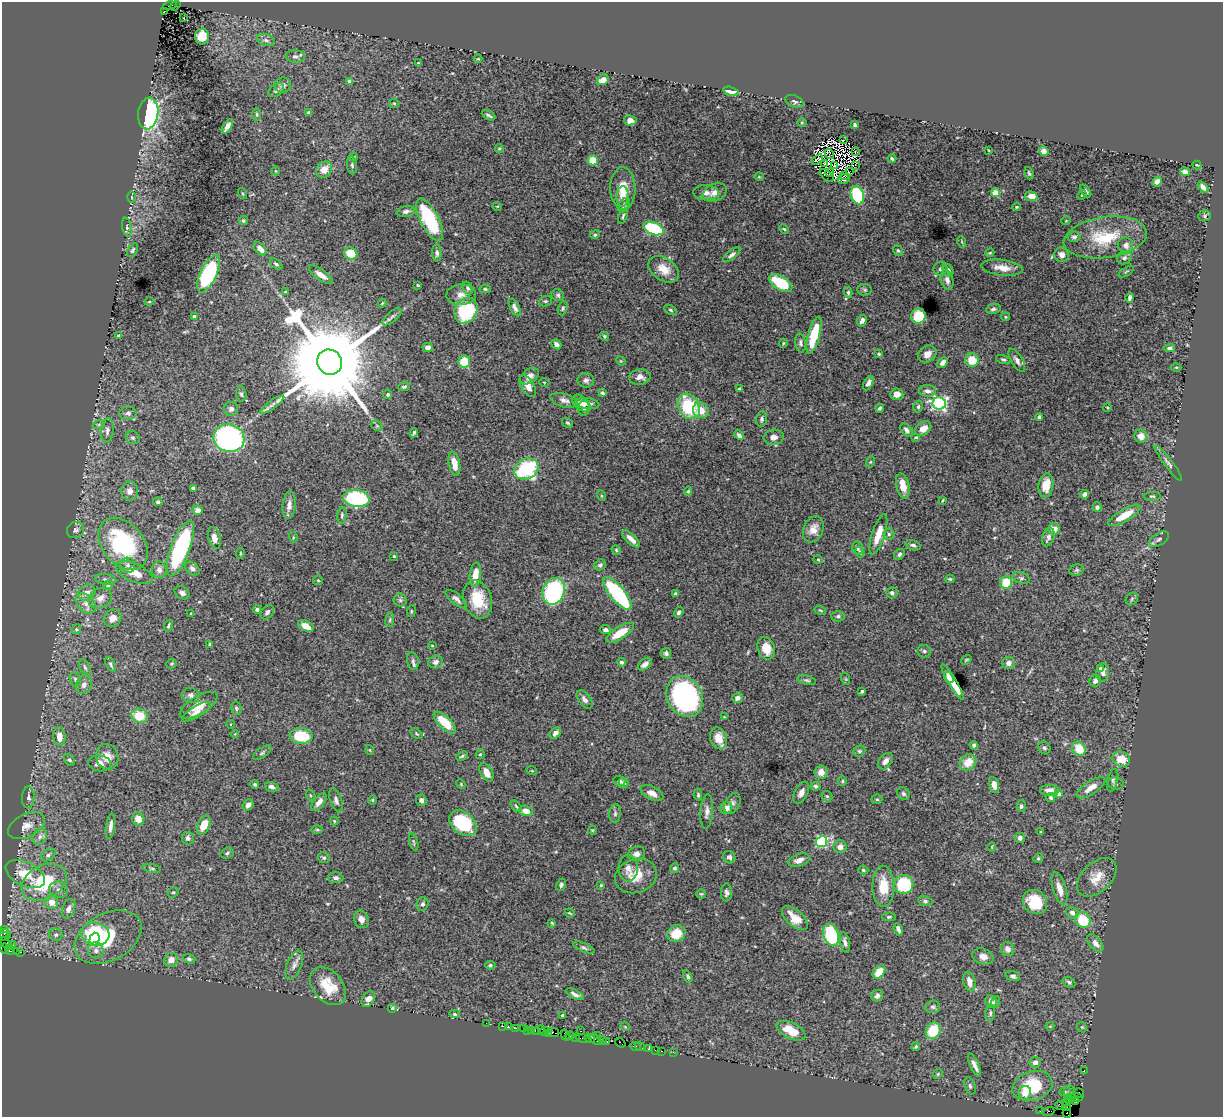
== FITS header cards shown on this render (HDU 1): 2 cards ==
NAXIS1  =                 1221
NAXIS2  =                 1115

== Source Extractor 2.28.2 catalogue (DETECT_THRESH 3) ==
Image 1221 x 1115 px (HDU 1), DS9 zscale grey, 1 PNG px = 1 image px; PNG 1225 x 1119 px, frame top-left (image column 1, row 1115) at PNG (2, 2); each listed source drawn as its Kron ellipse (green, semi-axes under 4 px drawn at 4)
Background 3.16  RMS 0.038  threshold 0.115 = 3 sigma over >= 5 px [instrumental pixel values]
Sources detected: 508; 9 with non-positive FLUX_AUTO (blend fragments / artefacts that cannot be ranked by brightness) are neither listed nor drawn; the other 499 listed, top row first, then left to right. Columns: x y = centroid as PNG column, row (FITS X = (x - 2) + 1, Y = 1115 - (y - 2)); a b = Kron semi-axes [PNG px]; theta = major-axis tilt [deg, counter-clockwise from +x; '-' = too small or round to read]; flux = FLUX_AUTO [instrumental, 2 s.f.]
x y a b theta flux
170 6 7 3 15 590
175 6 5 2 - 78
164 11 2 2 - 230
184 18 3 2 - 8.6
202 37 8 7 - 50
266 40 9 5 -16 9.5
295 57 10 6 -5 9
478 59 4 3 - 2.1
418 63 3 2 - 1.7
603 80 6 5 - 24
350 81 4 3 - 15
283 85 8 7 - 13
276 90 9 5 34 7.8
731 91 8 4 -15 25
794 101 9 5 -25 6
394 103 5 4 - 3.3
148 113 16 10 82 470
309 113 4 4 - 7.1
257 114 6 3 -90 3.4
489 115 7 3 -29 5.9
630 120 6 5 - 12
802 123 4 3 - 2.1
855 125 4 3 - 4.9
227 126 8 4 59 15
843 140 3 2 - 4.6
499 149 4 4 - 3
988 150 3 2 - 1.8
1044 151 5 4 - 18
855 152 3 2 - 6.5
829 154 5 2 - 1.5
354 157 4 4 - 3.2
892 159 4 3 - 4.4
593 160 5 5 - 54
817 160 6 2 34 0.4
824 164 3 2 - 2.6
352 165 9 5 -84 6.5
834 165 3 2 - 4.8
855 165 4 2 - 2
1197 165 4 2 - 3.3
324 170 9 7 48 28
276 171 4 3 - 1.9
849 172 2 2 - 4.1
1185 172 5 4 - 13
830 173 4 2 - 4.6
1029 173 6 3 -71 3.8
827 175 8 4 -41 3.2
845 176 3 2 - 2.3
759 177 4 4 - 2.9
844 179 6 5 - 4.1
1157 182 5 4 - 11
1203 187 6 4 -49 14
623 188 21 12 -88 48
1086 191 7 3 -52 6.2
715 192 12 8 23 19
243 193 6 3 -71 2.5
706 193 12 7 -3 13
995 193 4 4 - 58
857 195 9 6 -71 270
1082 195 5 4 - 2.6
623 196 10 6 88 14
1031 196 6 5 - 28
132 197 6 4 -89 2.7
624 205 8 5 58 5.7
497 206 5 3 - 2.1
1016 207 4 4 - 2.6
406 211 9 5 11 9.2
623 216 8 4 71 4.4
1205 216 6 5 - 4.9
430 220 23 9 -63 200
243 221 4 4 - 4
1066 221 5 3 - 2
127 227 9 4 -79 5.7
653 228 10 6 -21 180
784 229 5 3 - 2.8
595 235 5 4 - 3.4
1074 237 6 5 - 7.1
1105 237 42 20 8 130
962 242 6 3 -72 3
1126 245 8 7 - 17
260 249 8 5 -47 20
133 250 8 4 59 4.4
898 251 5 4 - 4.5
351 253 7 6 - 62
437 253 8 5 -87 7.2
990 253 5 3 - 2.5
732 254 10 4 38 8.1
1062 255 7 7 - 14
1124 258 7 6 - 8.6
276 264 7 4 -39 5.8
1002 268 21 8 -7 29
664 269 17 11 -34 36
940 269 7 6 - 5.9
948 270 6 5 - 7.4
1126 272 8 3 32 2.9
208 274 20 8 65 270
321 275 14 5 -36 20
947 280 10 6 -75 12
781 283 13 7 -31 100
418 285 3 2 - 2.4
468 288 6 5 - 5.9
485 289 5 4 - 3.7
865 290 7 6 - 4.5
285 292 4 3 - 2.5
848 292 5 4 - 4.3
461 295 15 10 4 22
558 295 6 5 - 5.1
1130 297 5 3 - 7.7
149 301 5 3 - 2.6
545 301 6 5 - 4.1
382 303 4 3 - 2.7
515 308 9 4 -64 9.4
563 308 7 4 69 4.6
993 309 7 5 11 6.4
466 310 13 11 60 240
671 310 7 4 -29 4.6
194 316 4 4 - 7.7
918 316 7 7 - 96
392 317 11 5 40 7.9
1005 317 5 4 - 2.9
862 321 6 4 64 12
814 335 19 5 74 97
119 336 3 3 - 12
604 336 5 4 - 4.1
783 343 5 4 - 2.8
800 343 9 5 -83 7.2
556 344 5 4 - 11
428 347 5 4 - 11
1169 348 6 4 7 6.3
879 354 4 3 - 3.2
927 354 10 8 38 19
1003 359 7 4 -16 4.4
972 360 7 6 - 48
1017 360 13 5 -59 13
621 361 5 4 - 2.5
330 362 13 12 - 75000
464 362 6 6 - 70
943 362 6 4 46 10
1176 367 5 3 - 2.7
529 376 10 7 38 15
640 377 10 7 7 16
586 380 8 7 - 9.6
544 382 5 3 - 2
868 383 8 4 64 9.9
528 386 12 6 -58 20
404 387 6 4 18 5.3
740 389 4 3 - 4.8
928 391 8 5 -2 12
602 393 4 4 - 4.7
241 394 8 5 -87 5.1
388 394 5 4 - 4.4
897 394 6 6 - 17
564 400 14 6 -15 13
581 403 10 6 -40 13
587 403 12 5 -6 16
939 403 7 6 - 580
272 405 14 4 35 12
689 406 13 10 -60 150
918 407 6 4 76 4.8
1107 407 4 3 - 2
584 408 7 6 - 7
880 408 4 3 - 4.9
231 409 7 7 - 9.1
701 410 8 7 - 33
128 413 8 6 6 8.1
1039 417 4 3 - 5.6
762 419 8 5 85 6.4
568 423 6 4 -31 4.1
99 424 6 4 20 4
377 426 6 4 -43 4.1
923 428 9 6 36 21
107 430 12 6 83 11
906 430 8 5 -50 9.8
414 433 5 3 - 4.9
739 435 5 4 - 9
1141 436 6 6 - 22
774 437 10 7 9 14
916 437 4 3 - 3.1
133 438 7 6 - 6.1
229 438 15 14 - 540
870 462 5 3 - 2.6
1168 463 22 4 -53 9.9
454 464 12 5 -79 36
526 469 12 10 29 250
1046 485 12 7 81 34
903 486 13 6 -77 30
193 488 4 3 - 4.9
130 491 9 8 - 17
688 491 5 4 - 4.3
1085 494 4 4 - 8.5
602 496 5 3 - 2.4
1152 496 8 4 3 4.5
356 498 13 8 -6 300
942 500 3 2 - 2.3
158 502 5 4 - 5.9
289 505 14 6 83 16
1097 507 5 4 - 5.9
198 510 5 4 - 13
342 515 8 4 84 5.4
1124 515 18 6 31 55
813 529 13 10 68 25
1054 529 6 5 - 23
75 530 9 8 - 8.9
878 534 21 6 72 38
889 534 5 5 - 5
293 537 5 3 - 2.7
1048 537 9 6 70 9.6
214 538 11 6 -76 21
631 539 11 4 -42 18
1159 539 11 6 31 8
123 544 29 20 -50 300
913 545 8 5 -17 7
857 548 6 5 - 6.3
180 549 29 9 69 390
616 550 5 4 - 3.7
860 552 6 4 -60 5.2
240 553 5 3 - 2.8
899 554 6 5 - 6.6
394 556 3 3 - 2.9
818 559 5 3 - 2.6
127 565 8 8 - 12
600 565 6 5 - 6.1
192 569 8 5 -43 9.7
159 570 8 7 - 13
1077 570 7 5 13 5.4
134 573 19 9 -24 44
475 575 12 5 83 33
1021 578 9 5 -20 6.8
106 579 10 5 -9 7.5
950 579 5 4 - 3.5
318 580 5 4 - 2.8
1006 582 6 6 - 67
108 585 4 4 - 3.7
554 591 14 10 69 340
87 593 9 7 37 19
182 593 8 6 -35 10
617 593 20 7 -50 280
892 593 5 5 - 6.2
675 594 4 3 - 3.6
100 598 12 9 29 21
456 599 13 5 -39 11
478 599 19 14 -73 77
1132 599 7 5 49 5.3
400 600 6 6 - 6.3
86 603 11 8 -45 19
257 610 4 4 - 6.7
820 610 6 4 -20 3.3
411 611 6 3 82 2.7
267 612 8 5 50 6.5
679 612 6 4 55 6.1
191 614 3 3 - 2.2
838 616 7 5 0 5.6
112 618 9 8 - 19
390 620 7 3 82 4
168 626 6 3 70 3.8
306 626 8 5 -26 26
76 629 5 4 - 3.9
605 630 5 4 - 7.8
620 633 16 6 32 51
210 644 3 3 - 4.1
432 645 4 3 - 1.8
766 648 12 8 -73 35
924 651 7 6 - 5.9
666 653 5 5 - 5.3
966 660 5 3 - 2.6
413 661 9 5 -77 7.1
435 662 7 6 - 12
621 662 4 4 - 4.7
1009 663 6 6 - 11
111 664 8 4 -61 5.1
172 664 5 4 - 3.6
645 664 8 5 41 17
85 667 9 4 -65 5.7
1100 669 4 3 - 6
1103 672 9 6 83 13
949 678 6 4 -55 14
75 679 7 5 -74 6.1
846 679 6 4 -71 3.1
807 680 9 4 -13 5.3
1095 681 6 5 - 12
952 682 20 4 -59 44
84 685 9 7 66 14
862 691 4 3 - 4.1
191 695 9 7 -22 9
685 697 21 17 -62 580
737 698 5 4 - 12
585 699 10 6 -53 12
199 705 21 9 31 33
236 708 6 5 - 5.1
197 712 16 5 32 15
139 716 8 7 - 59
724 717 2 2 - 1.7
445 723 14 6 -44 62
231 724 4 3 - 1.9
555 733 6 5 - 9.6
235 734 4 4 - 2.2
416 734 7 4 -39 3.3
301 736 11 7 -9 97
59 737 9 6 -84 27
718 738 11 8 -73 41
974 745 4 4 - 6.5
1044 748 7 5 -58 6
1079 749 7 6 - 58
370 750 5 3 - 1.9
859 751 6 5 - 4.5
262 753 10 5 35 5.7
480 754 5 4 - 3.5
462 756 6 4 22 4.4
107 757 13 11 -70 28
1121 759 9 7 -23 41
69 760 6 4 -49 5.5
885 761 9 6 50 15
968 762 9 7 41 45
100 763 11 8 -8 16
532 771 5 3 - 2.3
486 772 10 6 -61 26
821 772 6 6 - 19
1113 780 11 5 76 6.2
619 781 6 5 - 9.1
842 781 5 4 - 3.4
623 783 5 5 - 6.6
461 784 5 4 - 2.6
1116 784 8 6 -14 4.5
255 785 4 4 - 4.2
994 785 8 5 -77 16
815 786 5 4 - 5.6
272 787 7 5 -17 11
1091 788 16 6 34 30
1049 790 9 5 1 17
652 793 12 6 -26 22
801 793 12 6 64 16
903 794 7 5 -46 5.8
1059 794 4 3 - 17
310 795 6 3 -71 2.6
698 795 6 4 -81 4.5
827 796 6 5 - 4.4
28 797 11 6 87 12
1051 797 5 4 - 4.9
877 799 5 5 - 3.5
336 800 12 5 -72 9.1
372 800 4 4 - 2.6
421 800 5 5 - 9
319 802 10 5 51 15
732 804 11 7 63 11
248 805 6 4 49 12
516 806 7 3 -46 3.4
1021 806 6 4 -86 5.8
726 808 6 6 - 18
526 811 7 5 -21 25
707 812 17 6 86 14
615 814 9 5 83 5.9
138 819 6 6 - 25
334 821 4 3 - 2.3
463 823 15 10 -40 150
204 825 10 6 64 37
26 826 20 11 25 29
110 826 13 4 82 12
317 830 6 4 -1 3.1
592 830 4 4 - 2.6
1040 832 3 2 - 2.3
40 836 8 6 61 11
188 838 6 6 - 8.2
1020 838 5 5 - 8.2
414 842 9 3 -75 3.1
821 842 6 5 - 290
840 847 6 6 - 15
992 847 4 3 - 2
227 853 7 5 21 4.9
636 854 9 7 23 12
48 855 8 5 33 7.4
729 857 6 6 - 9.8
324 858 6 5 - 5.5
1038 858 5 4 - 3.4
799 860 11 6 19 16
628 868 13 9 90 14
674 868 5 4 - 5.4
152 869 9 3 -11 4.8
863 870 5 4 - 3.8
25 874 21 11 -25 67
636 876 21 17 18 52
1097 877 23 14 43 43
336 878 7 5 -4 8.7
44 882 24 17 28 160
904 884 9 9 - 140
561 885 6 4 67 5.9
601 885 3 3 - 2.4
883 886 20 11 -89 65
1059 889 17 6 -73 24
59 890 9 8 - 13
173 892 6 5 - 3.8
726 893 9 5 89 8.2
701 894 5 4 - 3.2
925 901 7 5 -10 5.7
52 902 7 6 - 25
1035 902 13 11 -45 69
423 904 7 6 - 7.6
69 909 10 6 70 13
569 913 5 2 - 2.6
1072 913 6 5 - 12
889 917 7 4 2 4.4
795 918 16 8 -42 37
361 919 9 7 -69 14
1083 920 8 7 - 84
552 923 3 2 - 2.3
898 929 6 3 -68 11
5 930 4 3 - 72
4 933 5 3 - 240
676 933 9 8 - 49
95 934 14 11 -8 160
56 935 7 6 - 6.8
831 935 11 7 -73 180
4 936 6 3 12 270
108 937 36 23 29 150
94 939 6 5 - 35
845 942 10 4 -76 9.3
1095 943 10 6 -51 16
7 944 7 3 -48 170
12 945 2 2 - 110
584 948 11 4 -24 6.1
5 949 5 2 - 170
1008 949 7 6 - 11
10 950 5 2 - 80
96 950 8 8 - 12
16 952 4 2 - 77
21 952 3 2 - 240
983 956 11 7 -20 17
189 959 6 4 -18 5.3
171 960 7 6 - 20
294 965 15 7 68 15
490 965 5 4 - 4.2
879 972 7 5 48 48
1013 976 7 4 -19 7.6
688 977 6 4 -64 6.2
969 981 10 5 -78 18
1069 982 7 5 -30 5.4
328 986 22 15 -48 75
575 994 10 4 -28 10
877 996 6 5 - 10
368 999 9 5 58 19
991 1002 6 5 - 13
995 1002 6 4 74 5.6
933 1007 7 6 - 6.7
392 1008 4 4 - 4.6
990 1013 8 4 86 5.4
454 1014 5 4 - 4.1
562 1015 3 2 - 2.7
486 1023 2 2 - 31
503 1026 2 2 - 40
1050 1026 4 4 - 2.4
508 1027 3 3 - 340
625 1027 5 3 - 1.9
1082 1027 5 4 - 3.1
516 1028 3 2 - 30
523 1029 3 2 - 21
528 1030 3 2 - 260
532 1030 3 2 - 150
539 1030 6 2 23 350
535 1031 2 2 - 190
544 1031 5 3 - 200
581 1031 2 2 - 1.4
791 1031 15 8 -26 56
933 1031 9 7 65 82
553 1032 6 3 -11 300
549 1033 3 2 - 170
565 1035 6 3 -59 380
597 1035 2 2 - 88
570 1036 4 3 - 120
576 1037 2 2 - 26
589 1038 5 3 - 610
584 1039 8 3 -13 820
595 1039 7 3 -30 420
603 1041 3 2 - 130
607 1042 3 2 - 50
620 1043 6 3 -38 220
635 1046 6 3 -11 240
640 1046 5 3 - 140
916 1047 4 4 - 3.5
649 1049 3 3 - 410
655 1050 2 2 - 21
661 1051 3 2 - 180
673 1052 2 2 - 61
1035 1062 6 5 - 14
974 1065 13 4 -65 16
1084 1070 2 2 - 51
938 1074 5 4 - 3.3
970 1086 9 5 -75 6.4
1032 1086 20 14 16 170
1065 1092 6 4 8 4
1069 1092 7 5 90 5.6
1025 1093 7 6 - 24
1079 1093 5 3 - 200
1076 1097 6 3 -6 180
1070 1101 3 2 - 89
1075 1101 3 2 - 92
1066 1102 4 2 - 240
1060 1105 4 2 - 91
1066 1106 5 2 - 110
1040 1111 3 2 - 31
1049 1111 6 2 20 50
1067 1113 4 2 - 47
At the frame edge (FLAGS 8, measured only in part): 1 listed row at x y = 1067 1113
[9 non-positive-flux detections neither listed nor drawn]